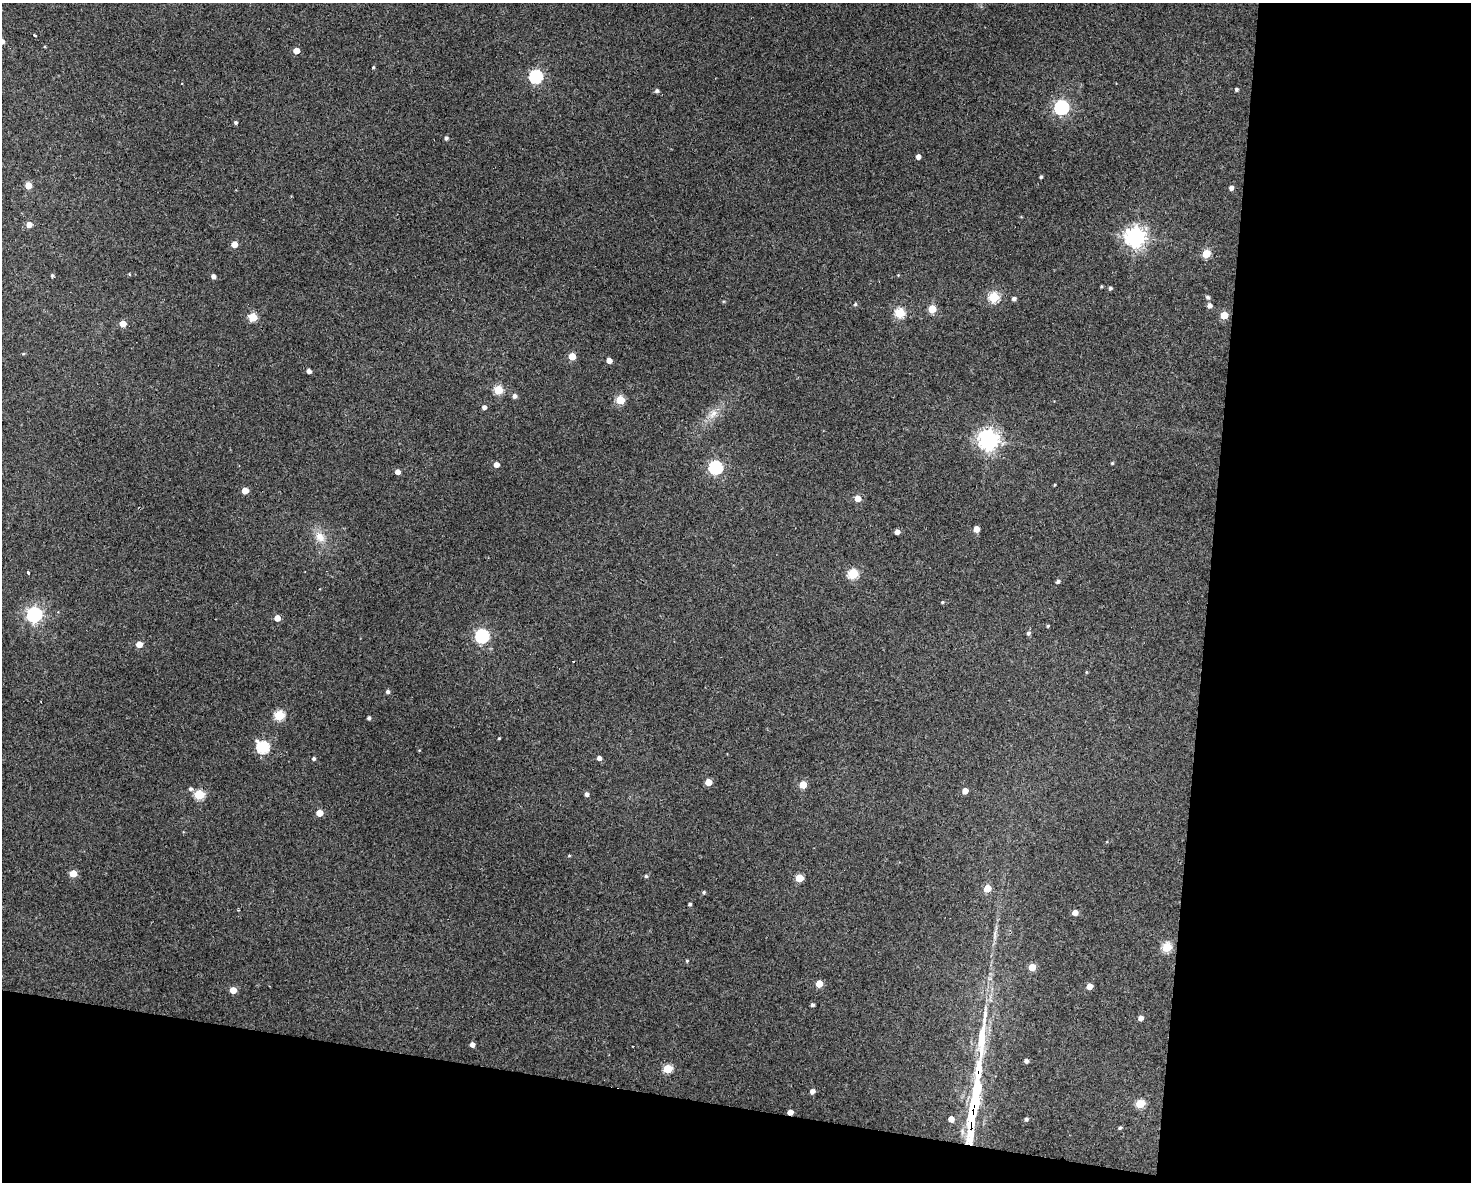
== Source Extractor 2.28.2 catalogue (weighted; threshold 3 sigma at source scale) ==
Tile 12 of 3 x 4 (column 3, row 4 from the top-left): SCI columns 3047-4515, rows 1-1180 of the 4742 x 4720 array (HDU 1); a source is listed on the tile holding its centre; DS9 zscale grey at full resolution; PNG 1473 x 1184 px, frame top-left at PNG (2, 3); no overlay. Shown black and unused: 25% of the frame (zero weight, under 3 of 4 exposures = <1% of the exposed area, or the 3 px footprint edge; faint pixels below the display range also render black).
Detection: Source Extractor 2.28.2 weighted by HDU 2 'WHT'; one run over the whole footprint, this tile lists its part. Background 0.125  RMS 0.0065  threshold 0.0292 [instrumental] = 3 sigma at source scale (4.5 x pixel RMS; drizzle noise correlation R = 1.50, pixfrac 1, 0.05/0.05 arcsec/px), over >= 5 px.
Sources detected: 111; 1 cosmic-ray / hot-pixel residue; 2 long thin detections or spike segments (spike, bleed or trail) — not listed; the other 108 listed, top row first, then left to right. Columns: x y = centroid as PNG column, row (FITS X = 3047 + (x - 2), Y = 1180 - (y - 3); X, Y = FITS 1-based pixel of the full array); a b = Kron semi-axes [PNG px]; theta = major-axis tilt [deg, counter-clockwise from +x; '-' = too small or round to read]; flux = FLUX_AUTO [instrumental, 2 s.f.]
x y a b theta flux
34 35 3 3 - 3
2 41 5 4 - 3.6
296 51 4 4 - 8.2
373 67 3 3 - 0.72
536 76 6 6 - 100
1236 89 4 4 - 1.2
657 91 5 4 - 1.5
1061 107 6 6 - 130
236 122 4 4 - 1.3
446 138 4 4 - 1.5
918 157 4 4 - 3.3
1041 177 3 3 - 1
28 185 5 4 - 10
1231 188 4 4 - 2.6
29 225 5 5 - 5.1
1135 237 7 7 - 410
234 244 5 4 - 6.9
1206 254 5 5 - 21
129 274 4 3 - 0.49
898 275 4 4 - 0.46
52 276 4 4 - 1.1
213 276 4 4 - 2.3
1101 286 3 3 - 0.64
1110 288 5 4 - 1.1
994 297 5 5 - 46
1208 297 5 4 - 1.5
1014 298 4 4 - 2
855 304 4 4 - 0.96
1209 305 5 5 - 2.7
932 309 5 5 - 21
900 313 5 5 - 43
1224 315 5 5 - 19
253 317 5 5 - 27
123 324 5 5 - 8.5
23 354 5 3 - 0.58
572 356 5 5 - 12
609 360 4 4 - 4.9
309 371 4 4 - 2.9
498 390 5 5 - 27
514 396 5 5 - 2.3
620 400 5 5 - 28
484 407 4 4 - 2.3
713 414 15 7 42 5.3
988 440 7 7 - 400
1112 463 4 4 - 0.73
496 464 5 4 - 4.2
716 467 6 6 - 100
398 472 4 4 - 3.5
1055 485 4 2 - 0.55
245 491 5 4 - 8.2
858 498 5 4 - 8.1
976 529 5 4 - 6.3
897 532 4 4 - 3.3
320 537 17 12 -52 7.7
28 573 3 2 - 1.2
853 574 5 5 - 45
1058 581 4 4 - 1.4
942 602 4 3 - 0.69
34 614 6 6 - 170
277 618 4 4 - 7
1048 626 4 3 - 0.66
1028 633 5 5 - 1.6
482 636 6 6 - 110
139 644 5 4 - 8.2
573 661 2 2 - 0.63
1086 672 5 3 - 0.56
388 692 5 4 - 1.6
279 715 5 5 - 41
369 718 4 3 - 1.4
499 738 3 3 - 0.55
263 747 6 6 - 76
314 758 4 4 - 1.2
599 758 4 4 - 2.5
708 782 5 4 - 11
803 785 5 5 - 13
191 789 5 5 - 1.6
965 791 4 4 - 5.4
586 794 5 4 - 2.1
199 795 5 5 - 37
319 813 5 5 - 9.9
569 855 5 3 - 0.64
73 873 5 5 - 12
646 876 4 4 - 1.1
799 878 5 5 - 19
987 888 5 5 - 11
704 892 4 3 - 1.1
690 904 3 3 - 1.2
238 910 3 2 - 0.68
1075 912 4 4 - 5.4
1167 947 5 5 - 31
687 961 4 3 - 0.79
1032 967 5 5 - 13
819 984 5 5 - 12
1090 986 5 4 - 6.4
233 990 5 4 - 10
812 1005 4 3 - 1.3
1141 1018 4 4 - 3.4
472 1044 4 4 - 3.1
1026 1061 4 4 - 2
668 1069 5 5 - 28
978 1070 25 8 84 15
812 1091 5 4 - 3.1
1140 1104 5 5 - 27
790 1112 4 4 - 4.8
972 1117 33 8 83 22
951 1119 5 4 - 4.2
1026 1119 4 4 - 1.4
1120 1128 4 4 - 0.95
Overlapping masked pixels (flux is a lower limit): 3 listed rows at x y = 978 1070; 790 1112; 972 1117
Isophote crosses this tile's border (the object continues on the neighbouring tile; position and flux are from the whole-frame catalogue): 1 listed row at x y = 2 41